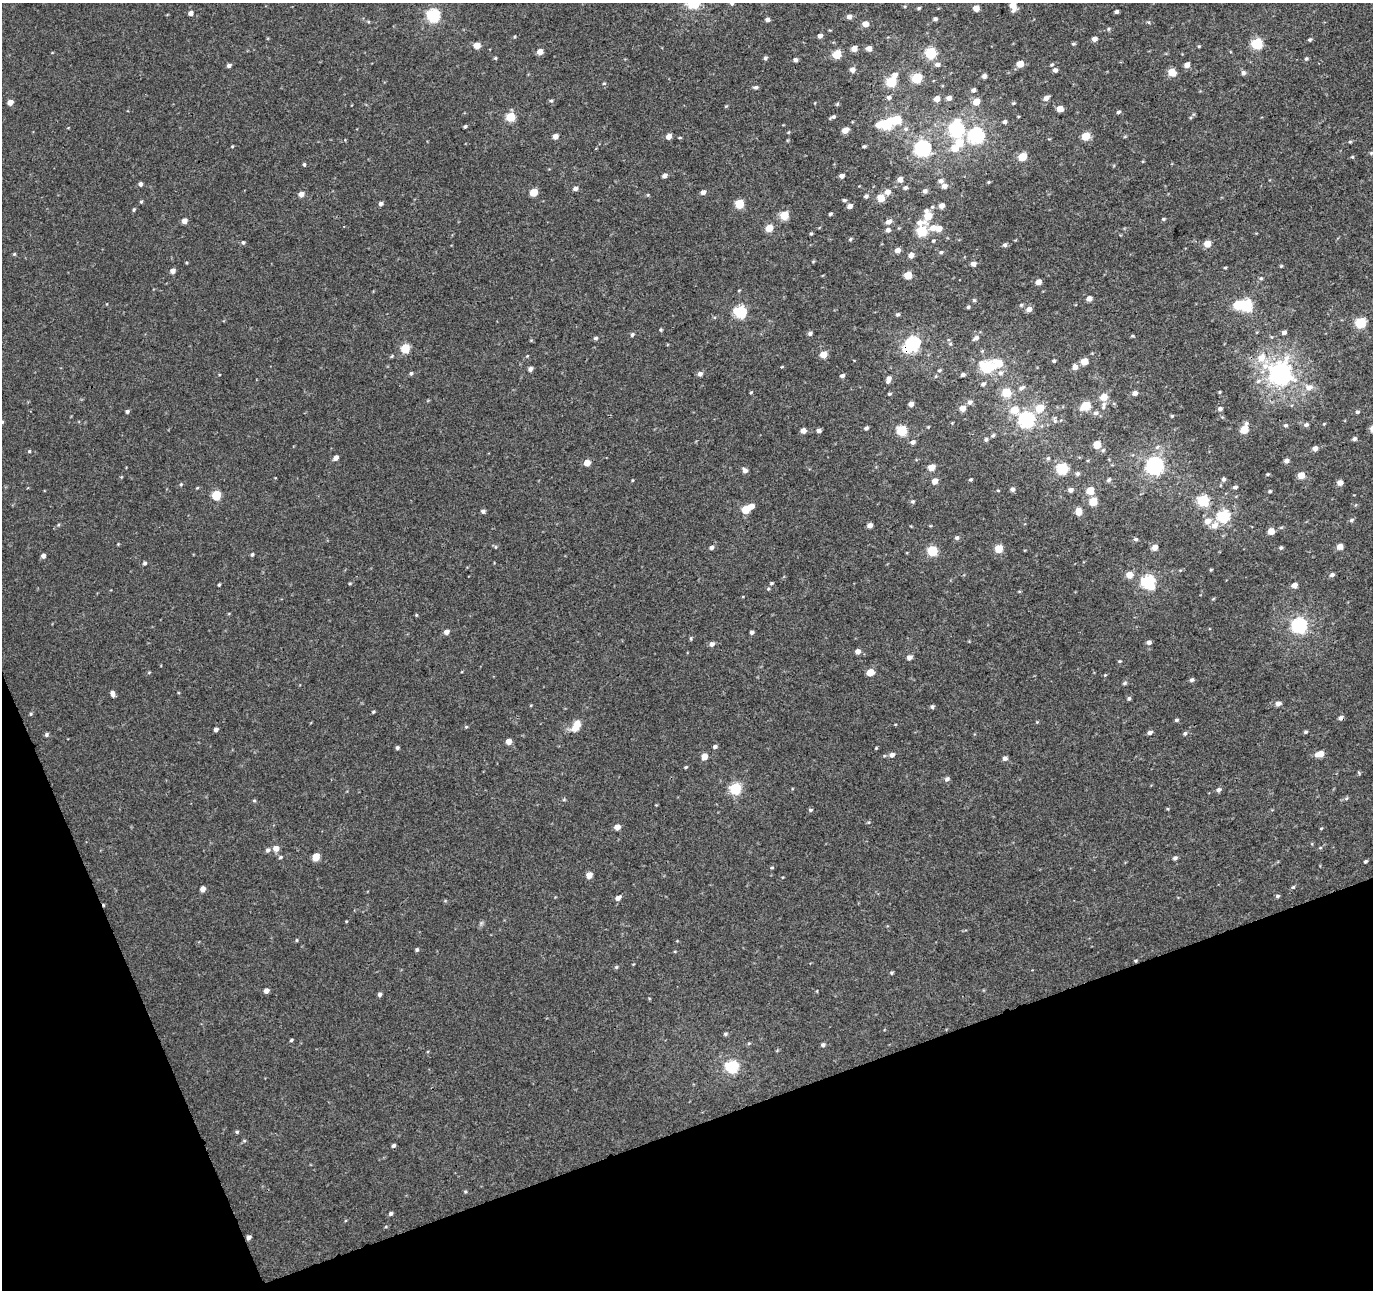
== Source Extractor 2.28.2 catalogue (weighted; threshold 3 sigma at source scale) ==
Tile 14 of 4 x 4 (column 2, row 4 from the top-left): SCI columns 1426-2796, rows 133-1420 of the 5660 x 5457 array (HDU 1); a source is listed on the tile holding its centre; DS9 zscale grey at full resolution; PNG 1375 x 1292 px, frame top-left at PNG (2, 3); no overlay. Shown black and unused: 18% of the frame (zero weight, under 3 of 4 exposures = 5% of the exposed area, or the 3 px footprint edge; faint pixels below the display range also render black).
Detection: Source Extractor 2.28.2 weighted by HDU 2 'WHT'; one run over the whole footprint, this tile lists its part. Background 0.00192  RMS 0.0036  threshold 0.0161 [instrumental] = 3 sigma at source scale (4.5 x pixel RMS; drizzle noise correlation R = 1.50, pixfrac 1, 0.0396/0.0396 arcsec/px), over >= 5 px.
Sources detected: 344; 4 inside a brighter object's white glare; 1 cosmic-ray / hot-pixel residue — not listed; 1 inside a brighter listed object's ellipse — not listed separately; the other 338 listed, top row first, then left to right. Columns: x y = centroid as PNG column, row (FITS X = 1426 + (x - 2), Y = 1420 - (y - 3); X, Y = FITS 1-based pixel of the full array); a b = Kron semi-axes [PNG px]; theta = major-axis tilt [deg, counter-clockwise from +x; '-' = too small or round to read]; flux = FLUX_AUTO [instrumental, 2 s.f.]
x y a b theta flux
732 3 4 4 - 0.58
1013 6 7 5 -83 5.7
919 8 5 3 - 0.53
976 8 5 4 - 4.4
1117 12 4 3 - 0.7
191 13 5 4 - 1.8
433 16 6 6 - 50
849 16 6 5 - 1.5
935 19 5 4 - 0.84
767 20 4 4 - 1.2
1148 22 6 3 -18 0.42
865 24 5 5 - 3.1
1108 29 5 4 - 0.47
820 36 5 5 - 1.2
1095 39 5 4 - 1.6
1310 39 5 4 - 0.57
1257 43 6 5 - 29
1073 44 6 4 -5 0.48
477 45 5 5 - 5
1199 46 5 3 - 0.33
854 48 5 5 - 3
869 48 5 5 - 2
540 51 5 4 - 3.2
930 53 6 5 - 28
837 54 5 5 - 13
495 58 4 4 - 0.44
765 58 4 4 - 0.78
1306 59 6 4 64 0.54
795 60 4 4 - 0.97
937 64 6 5 - 1.3
1020 64 5 5 - 4.7
229 65 5 4 - 1
1187 65 5 4 - 2.2
852 70 5 5 - 2.2
1055 70 6 5 - 1.2
1172 72 6 5 - 7.8
1243 73 6 6 - 0.99
895 74 7 7 - 1.6
984 76 4 4 - 1.3
917 78 6 5 - 21
891 81 6 5 - 23
604 83 5 3 - 0.36
756 87 7 4 6 0.68
973 90 5 4 - 1.1
889 97 6 5 - 1.1
949 98 5 5 - 1.7
1046 98 6 5 - 1.8
937 99 5 5 - 3.2
551 101 5 4 - 0.49
10 102 5 4 - 3
976 102 5 5 - 5.5
1013 103 5 4 - 0.4
837 104 6 3 72 0.4
1060 109 5 4 - 4.7
1118 112 5 4 - 0.63
510 117 5 5 - 15
833 117 6 4 28 0.79
1005 122 5 4 - 0.88
886 124 6 6 - 33
878 125 6 5 - 2.8
465 126 3 3 - 0.55
905 129 7 5 0 0.78
956 129 8 6 85 74
845 130 5 4 - 4
976 135 7 6 - 87
555 136 4 4 - 2.6
668 136 4 4 - 3
1085 136 5 5 - 9.3
680 138 5 3 - 0.32
1350 142 5 3 - 0.44
959 143 7 7 - 6.3
232 146 4 3 - 0.33
864 146 4 4 - 0.52
923 148 6 6 - 110
1371 153 5 5 - 0.5
1022 157 5 5 - 9.9
1352 157 5 4 - 0.36
304 164 4 3 - 0.58
664 175 5 4 - 1.3
842 176 4 4 - 1.4
900 179 5 5 - 2.2
941 181 6 6 - 1.1
988 182 4 4 - 0.35
140 184 5 4 - 0.96
944 186 5 5 - 1.8
575 188 5 4 - 1.4
905 188 5 4 - 0.76
925 191 5 5 - 1.2
534 192 5 5 - 8.1
703 192 5 5 - 1.4
888 192 6 6 - 2.4
301 194 5 5 - 2.5
866 196 5 5 - 0.89
881 198 6 5 - 6.3
844 200 6 4 -2 0.55
141 202 5 4 - 0.48
381 204 4 4 - 1.1
739 204 5 5 - 15
941 205 5 5 - 2
850 206 6 5 - 1.6
134 210 6 3 70 0.47
830 214 3 3 - 0.6
784 215 5 5 - 12
928 215 10 7 89 7.7
1163 219 5 4 - 0.44
184 221 5 4 - 2.5
888 222 7 5 25 2.1
919 222 11 9 -8 2.5
769 228 5 5 - 7.5
933 228 9 7 31 2.9
939 228 6 5 - 3.3
888 230 5 5 - 1.2
922 231 6 5 - 22
811 234 4 4 - 0.4
850 239 5 4 - 0.44
933 241 5 4 - 0.49
243 242 5 4 - 0.63
1207 244 5 4 - 5.6
1005 245 5 4 - 0.97
897 250 6 5 - 1.9
941 252 5 5 - 0.55
14 254 5 4 - 0.4
911 255 6 5 - 2.1
813 261 5 3 - 0.31
973 264 5 5 - 1.5
1281 266 5 4 - 0.37
1225 268 5 3 - 0.3
173 271 5 5 - 1.9
908 275 5 5 - 7.7
1261 278 5 4 - 0.48
1038 282 5 4 - 2.4
739 290 4 3 - 0.28
1089 298 5 4 - 2.3
974 300 4 4 - 0.5
1021 305 5 4 - 0.5
1246 305 6 6 - 44
968 307 4 4 - 0.59
1029 309 6 5 - 2.2
740 312 6 6 - 41
898 314 5 5 - 0.62
1361 322 6 5 - 24
660 330 5 4 - 0.43
1284 332 5 4 - 1.1
810 334 5 4 - 0.93
632 335 6 4 59 0.59
1132 336 5 3 - 0.38
596 338 5 4 - 0.76
976 338 8 6 39 1.4
912 344 6 6 - 81
405 348 5 5 - 15
823 354 5 5 - 4.7
527 356 4 3 - 0.31
1261 358 10 8 54 4.3
1054 361 4 4 - 0.54
1084 361 5 5 - 5.3
987 367 7 6 - 39
1075 367 5 5 - 2.8
530 369 5 5 - 1.2
939 370 6 4 38 0.61
411 373 5 4 - 0.66
1000 373 7 7 - 1.3
1280 373 8 8 - 290
700 374 6 5 - 1.2
963 375 5 4 - 0.94
842 376 5 4 - 1.1
888 379 8 5 69 1.9
983 384 6 4 35 0.79
1309 387 10 8 5 2.5
1021 388 8 5 33 1.1
751 392 4 3 - 0.32
1220 392 5 3 - 0.36
1006 393 5 5 - 17
1135 393 5 5 - 1.6
889 394 5 4 - 0.48
1104 397 6 5 - 5.5
970 402 6 6 - 1.2
911 404 5 5 - 1.9
1086 406 6 5 - 14
1103 407 6 5 - 0.76
962 408 6 6 - 2.5
1040 408 6 6 - 8.6
1220 409 5 5 - 1
1014 410 7 6 - 6
127 411 4 4 - 0.72
1357 412 6 4 13 0.56
1096 413 7 6 - 0.99
1172 416 4 4 - 0.38
1026 419 7 7 - 93
1055 421 6 5 - 0.73
1324 424 4 4 - 0.3
1286 425 5 5 - 0.64
1306 425 6 5 - 0.96
928 427 5 3 - 0.32
866 428 5 4 - 0.76
1244 429 7 5 61 9.5
803 430 5 4 - 2.3
819 430 5 4 - 1.2
902 430 5 5 - 23
993 435 5 4 - 0.54
986 439 5 5 - 0.66
1354 439 5 4 - 0.86
913 442 6 5 - 1.3
1097 445 5 5 - 8.1
1315 448 4 4 - 2.1
1103 450 6 5 - 0.62
29 451 4 4 - 0.4
336 458 6 5 - 1.6
1048 458 5 5 - 0.52
1287 461 5 5 - 1.3
587 463 5 5 - 4
1155 465 7 6 - 130
931 467 5 4 - 5.2
1062 468 6 5 - 32
745 470 7 5 -46 1.2
1077 474 5 5 - 0.73
1267 474 4 3 - 0.41
1301 475 5 4 - 5.3
1224 479 5 5 - 0.77
970 480 4 4 - 0.48
1109 480 5 4 - 0.78
935 481 5 4 - 4.1
1340 483 5 5 - 2.5
181 484 5 4 - 0.42
1235 487 5 3 - 0.73
197 488 5 3 - 0.33
1012 489 5 5 - 1.1
1070 490 5 5 - 1.3
1090 491 5 5 - 8.3
1270 491 4 4 - 0.42
216 495 5 5 - 16
1203 500 6 5 - 37
913 501 5 5 - 0.57
1093 501 5 5 - 10
751 506 5 5 - 2.4
746 509 5 5 - 9.6
483 511 5 4 - 0.9
1078 511 8 6 -89 3.3
1223 516 6 6 - 41
1351 520 6 5 - 0.67
1208 521 7 6 - 3.1
870 525 4 4 - 2
1214 525 8 7 - 2.6
1271 531 5 4 - 5.2
957 538 6 5 - 0.87
1136 539 5 5 - 0.68
1340 546 5 4 - 3.4
495 547 5 3 - 0.35
711 547 5 5 - 0.96
1154 547 5 5 - 3.4
998 548 5 5 - 8.6
1281 548 4 4 - 0.62
932 551 5 5 - 21
252 555 5 4 - 0.54
43 556 5 5 - 1.2
145 563 5 4 - 0.66
1211 569 5 3 - 0.34
1129 575 6 5 - 4.2
1332 575 5 5 - 1
1148 582 7 6 - 56
771 583 4 4 - 0.44
219 585 3 3 - 0.4
1294 585 5 4 - 2.6
768 589 5 4 - 0.42
1213 599 5 3 - 0.34
416 615 5 3 - 0.32
1299 625 6 6 - 94
446 632 5 5 - 2
752 632 4 4 - 0.89
691 638 5 4 - 0.48
1149 642 5 4 - 1.3
712 644 6 5 - 1.3
858 651 5 5 - 1.9
909 657 5 5 - 1.9
1120 661 4 4 - 0.37
870 672 5 5 - 5.7
1192 680 5 5 - 0.77
1124 683 6 4 28 0.52
112 693 6 4 -76 1.4
1129 698 5 4 - 0.66
1278 704 6 5 - 1.7
932 707 5 4 - 0.71
373 712 4 4 - 0.41
31 714 5 4 - 0.44
1341 718 5 5 - 1.2
1176 720 5 4 - 0.52
576 726 16 8 61 4.4
466 727 5 4 - 0.4
216 730 4 4 - 1
1150 732 5 4 - 1.1
1306 732 5 4 - 0.52
1185 733 6 5 - 0.66
47 734 5 4 - 0.66
508 741 5 4 - 3.1
715 747 5 5 - 0.75
397 748 4 4 - 0.68
876 748 4 3 - 0.34
1320 754 6 4 14 5.7
892 755 6 5 - 1.5
704 757 5 5 - 3.5
1005 758 5 5 - 1.4
686 767 4 3 - 0.41
947 779 6 5 - 0.95
735 788 6 5 - 34
1218 790 6 5 - 0.89
1346 799 6 4 20 0.49
254 801 5 3 - 0.38
810 810 6 4 14 0.59
617 827 5 4 - 2.9
1321 828 4 3 - 0.28
276 848 6 6 - 2.8
268 850 6 5 - 0.91
280 857 5 4 - 0.53
316 857 5 5 - 7.1
1175 858 5 5 - 0.86
1366 861 4 3 - 0.53
772 868 5 3 - 0.36
589 875 5 5 - 3.4
1293 887 5 4 - 0.47
203 889 5 4 - 2.4
1277 896 5 4 - 0.59
618 898 6 5 - 1.7
297 940 4 3 - 0.34
417 950 4 4 - 0.62
1135 961 4 3 - 0.39
616 967 5 4 - 0.47
891 973 5 4 - 0.46
266 991 5 4 - 1.8
380 994 4 4 - 0.97
725 1034 6 5 - 0.55
291 1040 4 3 - 0.46
749 1043 6 3 18 0.4
823 1045 5 4 - 0.86
731 1066 6 6 - 43
237 1132 4 4 - 0.49
393 1145 4 4 - 0.81
465 1192 5 3 - 0.39
391 1213 5 4 - 0.72
249 1237 5 4 - 1.1
Overlapping masked pixels (flux is a lower limit): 3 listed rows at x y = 912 344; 1341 718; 1135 961
Isophote crosses this tile's border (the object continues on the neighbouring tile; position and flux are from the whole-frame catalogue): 2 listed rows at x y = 732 3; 1013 6